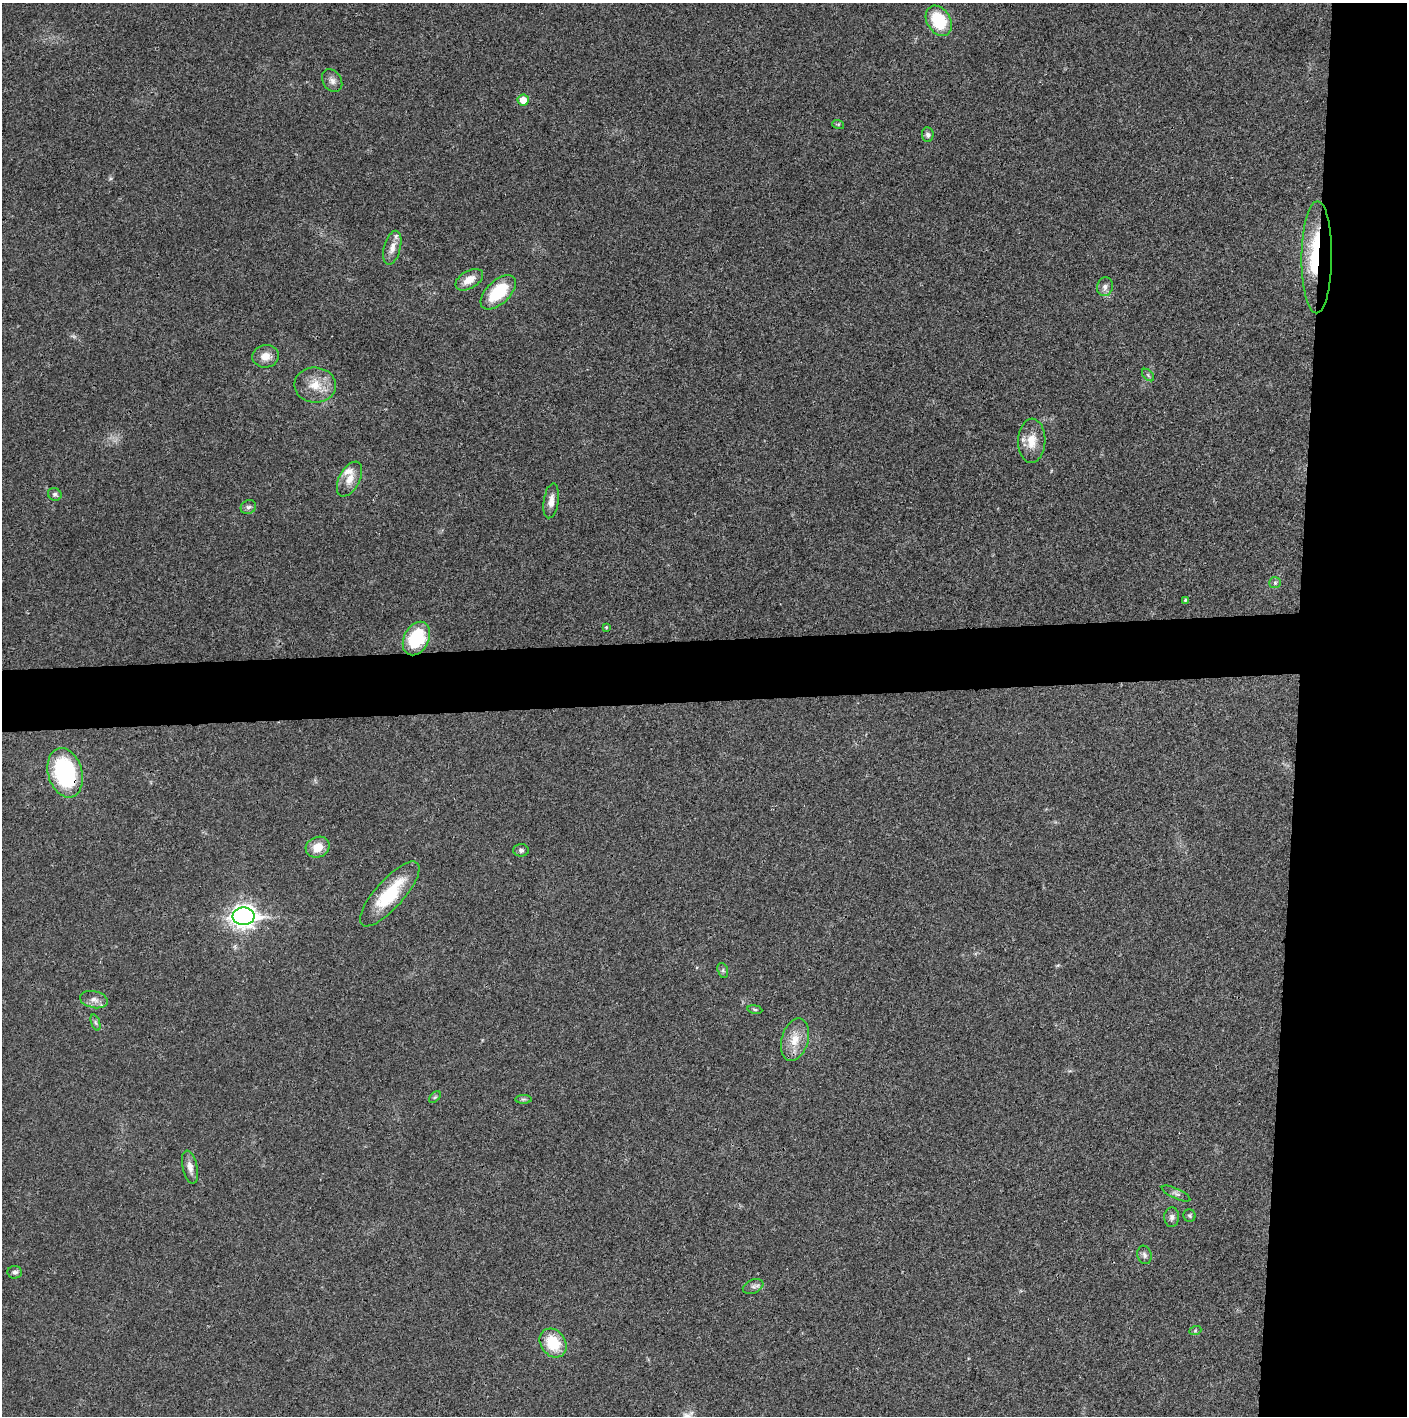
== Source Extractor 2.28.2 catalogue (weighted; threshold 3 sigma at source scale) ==
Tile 6 of 3 x 3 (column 3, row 2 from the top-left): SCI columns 2814-4218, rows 1417-2830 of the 4219 x 4245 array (HDU 1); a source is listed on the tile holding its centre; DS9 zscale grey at full resolution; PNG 1409 x 1418 px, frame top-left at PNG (2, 3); each listed source drawn as its Kron ellipse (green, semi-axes under 4 px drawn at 4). Shown black and unused: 12% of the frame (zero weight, under 3 of 4 exposures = <1% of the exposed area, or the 3 px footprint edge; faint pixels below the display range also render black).
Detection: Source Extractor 2.28.2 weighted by HDU 2 'WHT'; one run over the whole footprint, this tile lists its part. Background 0.0195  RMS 0.0041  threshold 0.0186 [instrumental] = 3 sigma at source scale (4.5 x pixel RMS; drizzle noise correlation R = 1.50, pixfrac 1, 0.05/0.05 arcsec/px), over >= 5 px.
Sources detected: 45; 1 inside a brighter object's white glare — neither listed nor drawn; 1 inside a brighter listed object's ellipse — not listed separately; the other 43 listed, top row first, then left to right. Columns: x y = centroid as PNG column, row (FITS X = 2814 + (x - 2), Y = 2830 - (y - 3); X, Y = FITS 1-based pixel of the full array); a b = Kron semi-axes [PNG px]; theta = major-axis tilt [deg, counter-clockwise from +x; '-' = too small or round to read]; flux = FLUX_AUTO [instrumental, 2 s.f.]
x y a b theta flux
939 21 16 11 -59 19
332 81 12 9 -57 2.2
523 100 5 5 - 4.9
838 124 6 4 -17 0.48
928 135 7 5 -84 1.1
392 248 17 8 75 3.7
1317 257 56 15 90 34
469 280 15 8 30 5
1105 287 9 8 - 1.8
498 292 21 11 44 19
265 356 13 11 7 4.3
1148 375 7 4 -46 0.66
315 385 21 17 -3 8.3
1032 441 22 13 88 6.8
349 479 19 10 62 5
55 494 7 6 - 1
551 501 17 7 81 3.3
248 507 8 6 28 1.2
1275 583 6 5 - 0.78
1185 600 4 3 - 0.58
606 627 4 3 - 0.39
416 639 18 12 63 23
65 773 25 17 -74 49
318 847 12 10 24 6.1
521 850 7 6 - 1
390 894 41 14 48 20
244 916 11 8 1 260
723 970 8 5 -72 0.84
94 1000 14 8 -11 2.5
755 1009 7 3 -9 0.61
95 1022 8 3 -71 0.81
795 1040 22 13 74 7.1
435 1097 7 4 44 0.73
523 1099 8 4 0 0.74
190 1167 17 7 -77 3
1176 1194 15 5 -24 1.4
1189 1216 6 6 - 0.72
1172 1217 10 7 88 1.6
1144 1255 9 7 -73 1.3
15 1272 7 6 - 1.2
753 1287 11 6 23 1.5
1195 1331 6 4 20 0.45
553 1343 15 12 -52 13
Overlapping masked pixels (flux is a lower limit): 2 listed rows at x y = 1317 257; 65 773